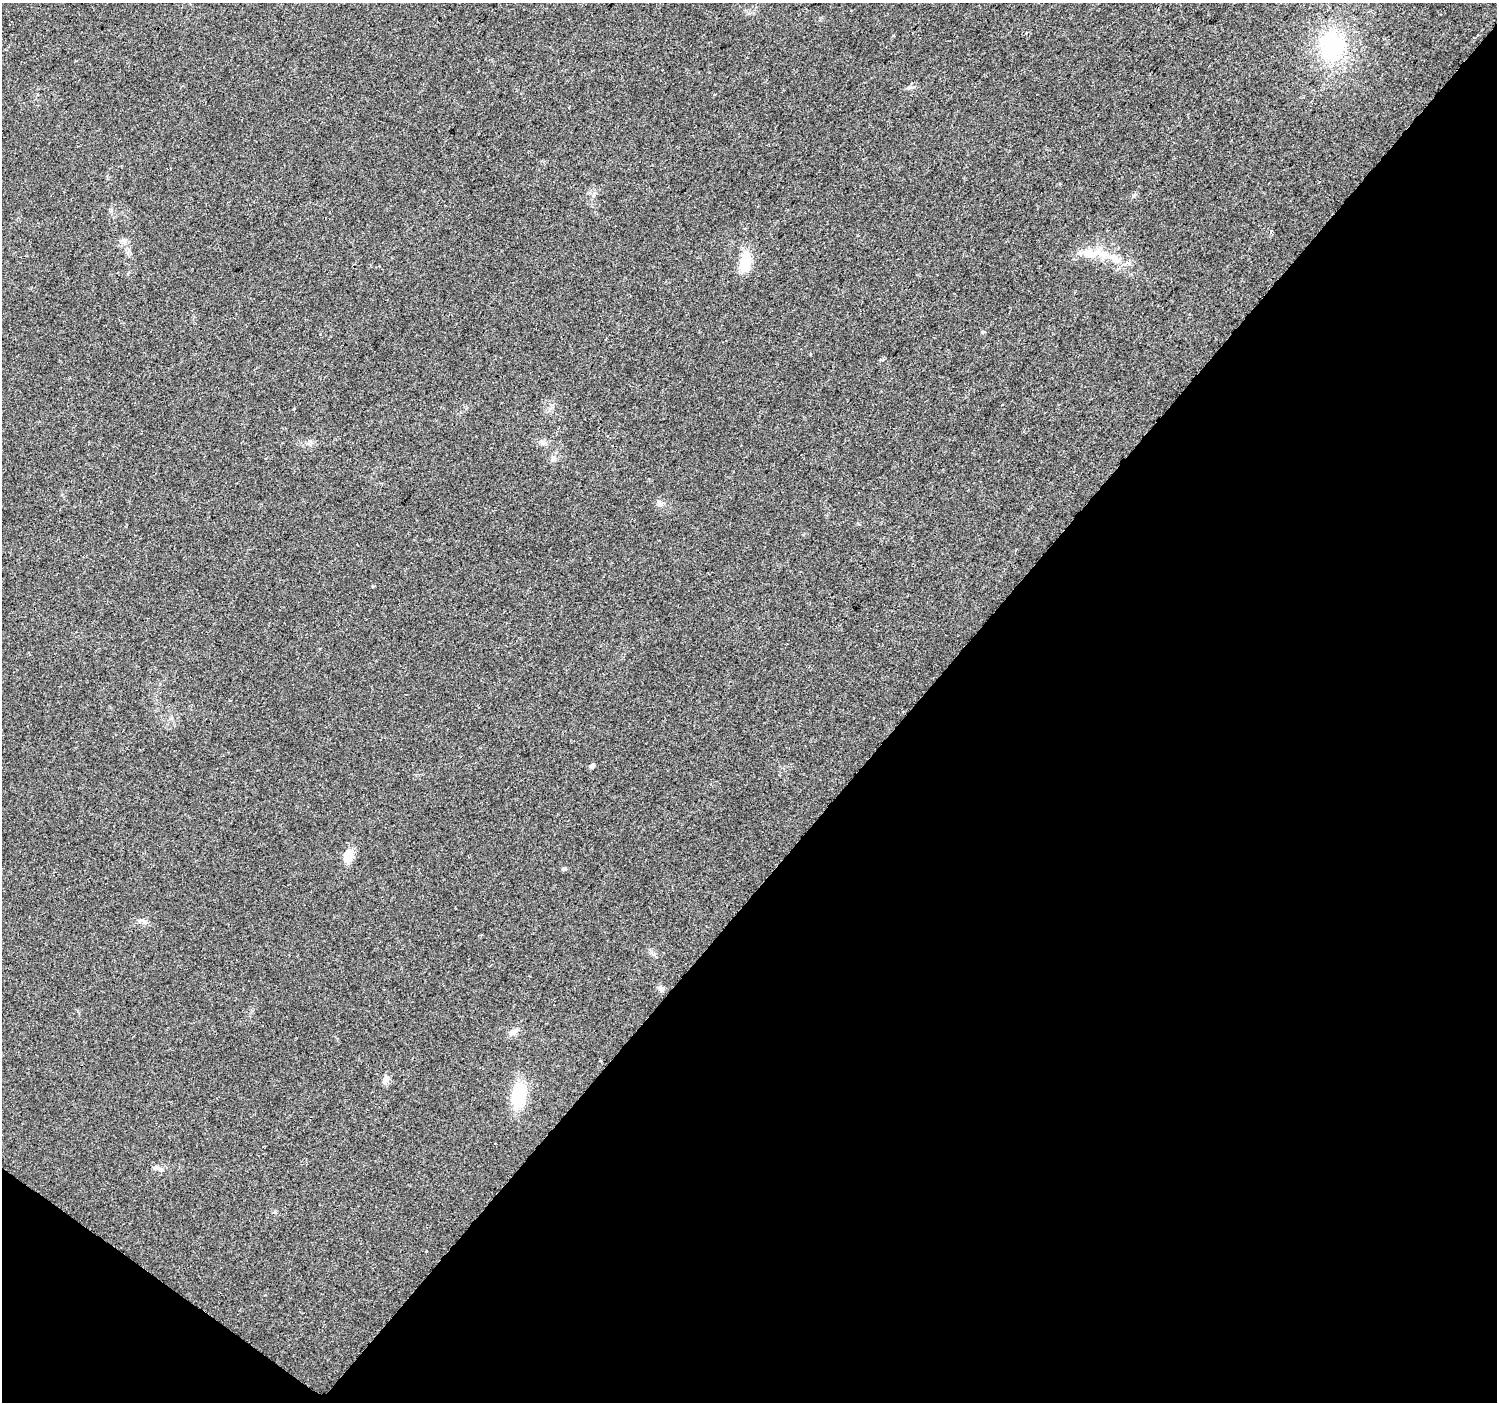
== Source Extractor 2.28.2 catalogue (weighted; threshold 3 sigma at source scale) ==
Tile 15 of 4 x 4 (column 3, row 4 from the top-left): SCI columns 2999-4493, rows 243-1642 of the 5988 x 6020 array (HDU 1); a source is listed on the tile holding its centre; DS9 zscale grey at full resolution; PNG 1499 x 1404 px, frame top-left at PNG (2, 3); no overlay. Shown black and unused: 41% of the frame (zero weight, under 2 of 3 exposures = <1% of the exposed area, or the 3 px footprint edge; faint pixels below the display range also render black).
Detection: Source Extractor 2.28.2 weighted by HDU 2 'WHT'; one run over the whole footprint, this tile lists its part. Background 0.0475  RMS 0.0062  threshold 0.0279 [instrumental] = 3 sigma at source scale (4.5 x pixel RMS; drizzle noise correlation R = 1.50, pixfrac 1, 0.0396/0.0396 arcsec/px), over >= 5 px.
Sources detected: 18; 1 inside a brighter listed object's ellipse — not listed separately; the other 17 listed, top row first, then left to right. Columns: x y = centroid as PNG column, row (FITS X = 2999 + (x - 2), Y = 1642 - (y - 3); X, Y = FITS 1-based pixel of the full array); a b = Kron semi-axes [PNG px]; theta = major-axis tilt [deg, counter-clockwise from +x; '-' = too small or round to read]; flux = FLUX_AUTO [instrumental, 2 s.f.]
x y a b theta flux
1332 47 35 29 89 56
123 241 8 6 -23 1.9
1091 254 29 12 -7 13
745 261 23 13 76 14
542 442 8 5 -45 1.6
659 504 10 6 -45 1.9
592 765 6 5 - 1.7
348 856 18 10 75 8.7
563 869 6 4 43 0.86
142 921 15 6 -13 2.6
491 965 3 3 - 0.66
660 989 11 6 -61 1.8
513 1032 14 7 22 3.2
385 1080 13 7 67 2.5
519 1095 24 14 83 30
495 1143 2 2 - 0.37
157 1167 8 4 19 1.4
Unlisted compact peaks at least as high as the median listed source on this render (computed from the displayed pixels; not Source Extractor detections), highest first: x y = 982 332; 1133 196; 908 88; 310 441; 893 35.